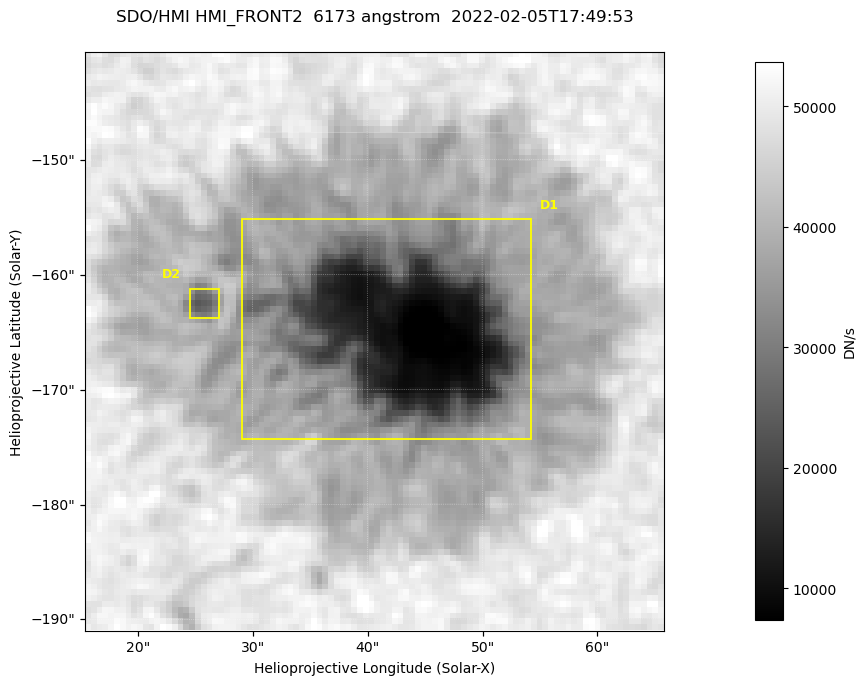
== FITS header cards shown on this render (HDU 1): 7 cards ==
TELESCOP= 'SDO/HMI '           / Telescope
INSTRUME= 'HMI_FRONT2'         / For HMI: HMI_SIDE1, HMI_FRONT2, or HMI_COMBINED
WAVELNTH=                6173. / [angstrom] Wavelength
DATE-OBS= '2022-02-05T17:49:53.400' / [ISO] Observation date {DATE__OBS}
CTYPE1  = 'HPLN-TAN'           / CTYPE1: HPLN
CTYPE2  = 'HPLT-TAN'           / CTYPE2: HPLT
BUNIT   = 'DN/s    '           / Physical Units

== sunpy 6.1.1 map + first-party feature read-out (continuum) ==
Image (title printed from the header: SDO/HMI HMI_FRONT2  6173 angstrom  2022-02-05T17:49:53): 100 x 100 px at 0.504 arcsec/px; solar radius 974 arcsec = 1931 px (partial field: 0.1% of the solar disc is inside the frame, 100% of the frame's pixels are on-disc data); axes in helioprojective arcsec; data unit DN/s (BUNIT, on the colour bar)
Orientation: roll -0.0702 deg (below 1 deg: not rotated)
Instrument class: CONTINUUM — white-light / continuum photospheric image (CONTENT/OBS_TYPE)
Dark features (sunspots / pores): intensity divided by the frame's on-disc median (partial field: no limb-darkening profile); reference = the frame's on-disc median (the 8%-of-disc-diameter window exceeds this field); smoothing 3 px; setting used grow <= 0.75, no closing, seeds <= 0.75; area >= 9 px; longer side >= 3 px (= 1.5 arcsec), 3 px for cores <= 0.7; partial field; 2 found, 2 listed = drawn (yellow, D1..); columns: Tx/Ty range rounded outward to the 2 arcsec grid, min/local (2 s.f., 1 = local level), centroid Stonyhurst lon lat
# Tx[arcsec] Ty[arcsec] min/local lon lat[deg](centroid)
D1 28..56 -176..-154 0.14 +3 -16
D2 24..28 -164..-160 0.59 +2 -16